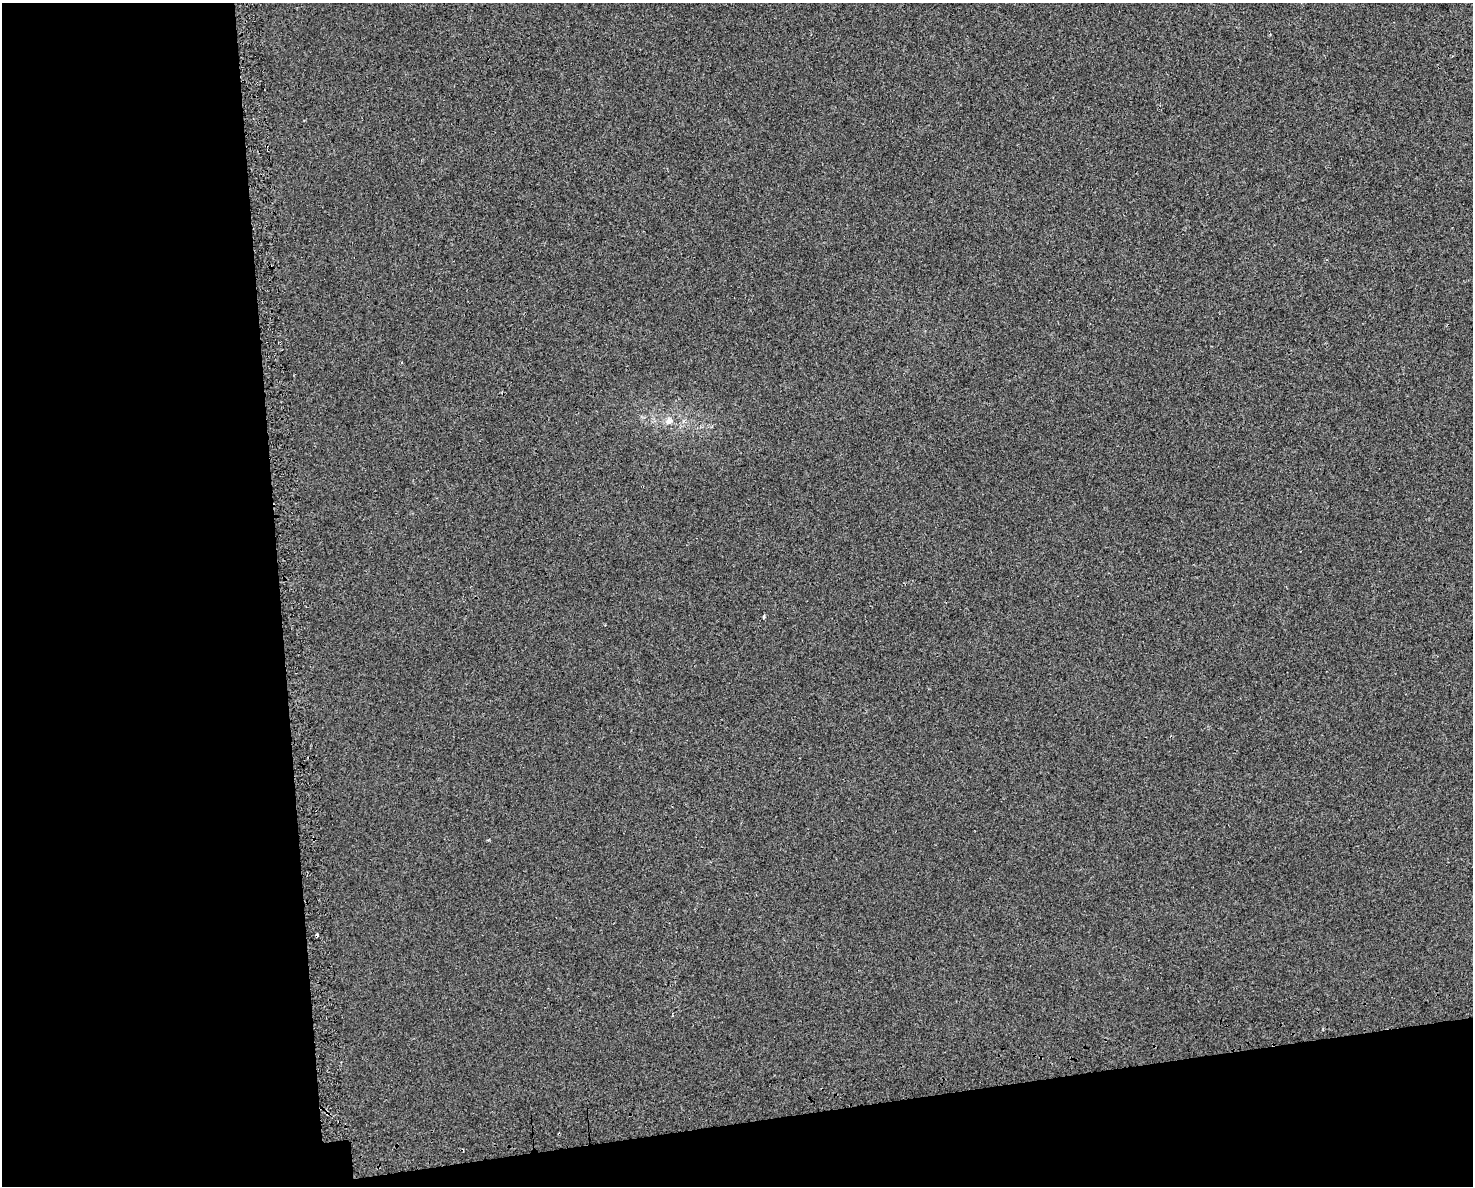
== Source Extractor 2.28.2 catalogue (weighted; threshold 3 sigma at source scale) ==
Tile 10 of 3 x 4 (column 1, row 4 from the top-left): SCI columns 94-1564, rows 39-1222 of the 4556 x 4811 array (HDU 1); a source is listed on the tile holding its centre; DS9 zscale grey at full resolution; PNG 1475 x 1188 px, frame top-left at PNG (2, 3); no overlay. Shown black and unused: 25% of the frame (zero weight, under 2 of 3 exposures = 3% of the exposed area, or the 3 px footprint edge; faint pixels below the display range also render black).
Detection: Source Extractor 2.28.2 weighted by HDU 2 'WHT'; one run over the whole footprint, this tile lists its part. Background 0.00878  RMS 0.0068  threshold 0.0306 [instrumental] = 3 sigma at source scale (4.5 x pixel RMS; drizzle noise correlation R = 1.50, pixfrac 1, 0.0396/0.0396 arcsec/px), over >= 5 px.
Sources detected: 3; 1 cosmic-ray / hot-pixel residue — not listed; the other 2 listed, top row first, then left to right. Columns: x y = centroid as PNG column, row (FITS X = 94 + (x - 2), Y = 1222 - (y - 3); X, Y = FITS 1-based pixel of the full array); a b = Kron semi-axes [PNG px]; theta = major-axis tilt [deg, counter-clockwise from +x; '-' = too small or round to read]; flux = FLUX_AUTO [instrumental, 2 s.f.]
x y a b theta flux
669 421 13 5 16 2.8
764 616 5 3 - 0.78